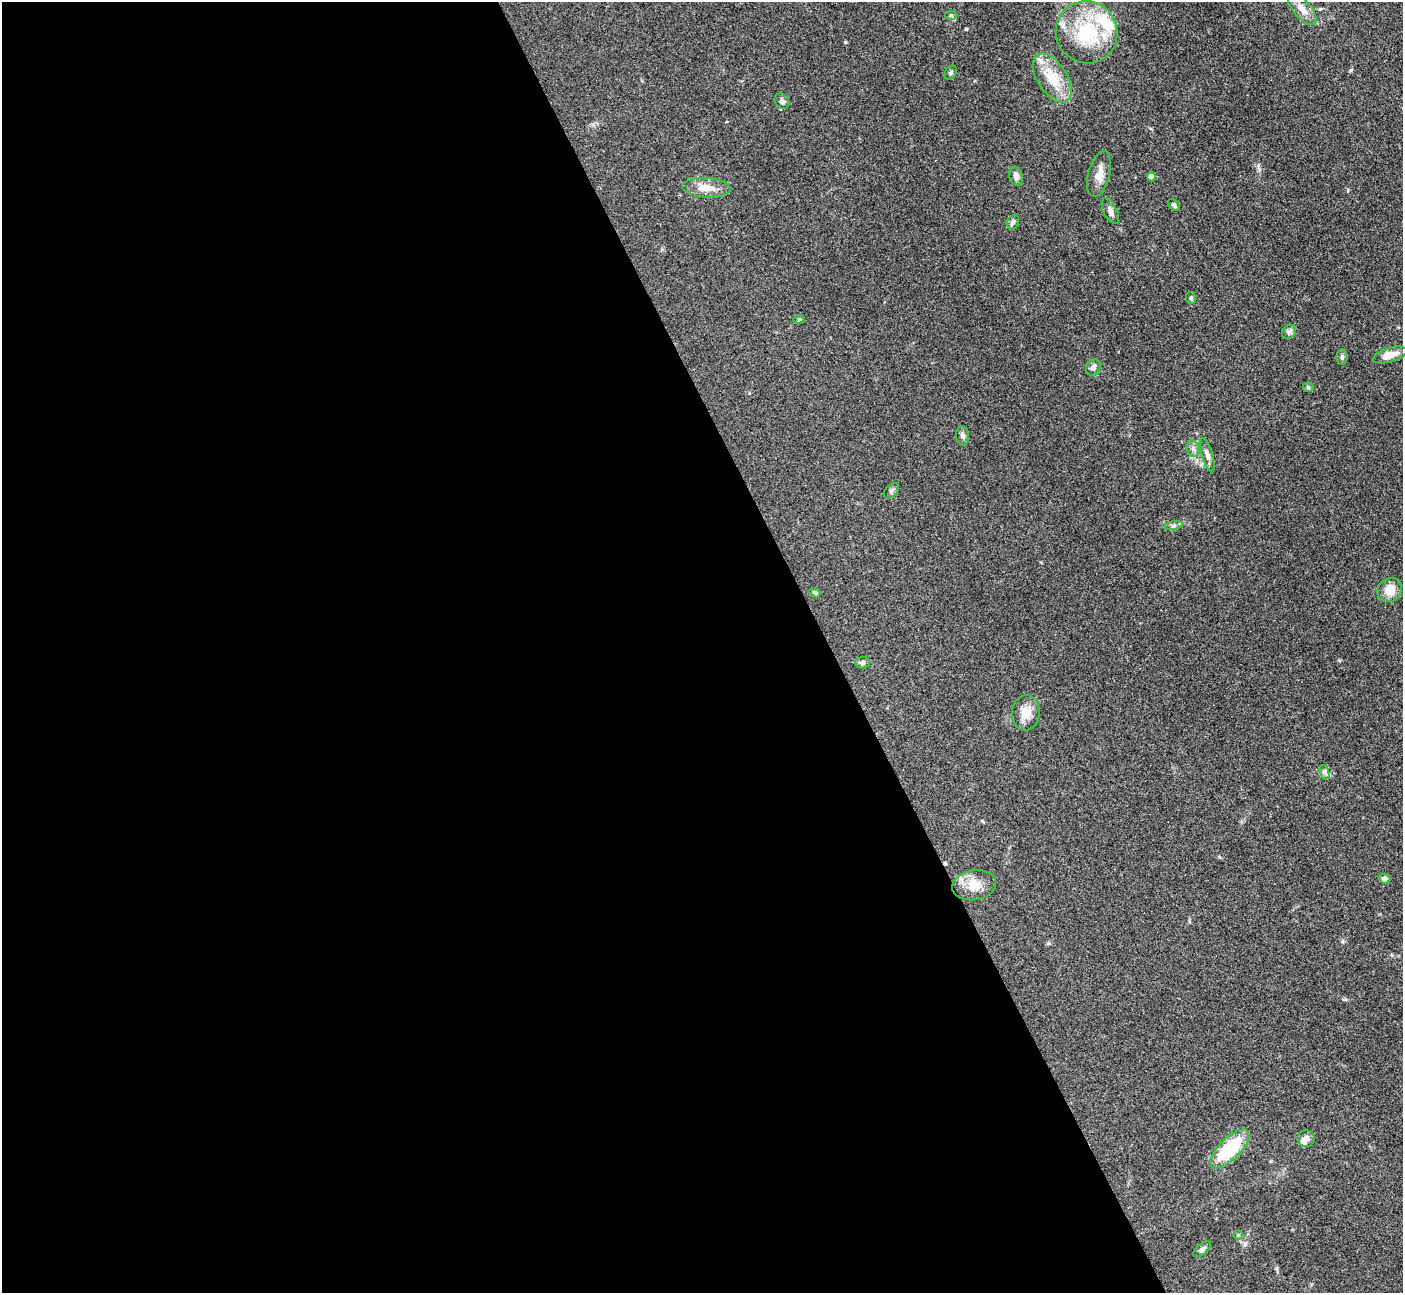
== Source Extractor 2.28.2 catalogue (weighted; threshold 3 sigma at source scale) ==
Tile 9 of 4 x 4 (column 1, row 3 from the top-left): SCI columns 10-1410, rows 1581-2871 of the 5623 x 5610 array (HDU 1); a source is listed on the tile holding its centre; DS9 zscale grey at full resolution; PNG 1405 x 1295 px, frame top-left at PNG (2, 2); each listed source drawn as its Kron ellipse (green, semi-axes under 4 px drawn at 4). Shown black and unused: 59% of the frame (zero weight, under 3 of 4 exposures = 1% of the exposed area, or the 3 px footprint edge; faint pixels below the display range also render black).
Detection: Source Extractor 2.28.2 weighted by HDU 2 'WHT'; one run over the whole footprint, this tile lists its part. Background 0.201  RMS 0.0081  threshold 0.0365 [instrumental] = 3 sigma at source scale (4.5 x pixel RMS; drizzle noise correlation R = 1.50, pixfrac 1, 0.05/0.05 arcsec/px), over >= 5 px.
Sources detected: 40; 1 inside a brighter object's white glare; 1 cosmic-ray / hot-pixel residue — neither listed nor drawn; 2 inside a brighter listed object's ellipse — not listed separately; the other 36 listed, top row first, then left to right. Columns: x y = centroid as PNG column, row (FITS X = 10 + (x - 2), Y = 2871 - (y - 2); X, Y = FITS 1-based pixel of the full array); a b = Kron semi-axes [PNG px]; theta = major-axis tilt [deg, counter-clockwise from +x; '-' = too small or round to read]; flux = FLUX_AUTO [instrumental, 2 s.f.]
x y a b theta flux
1302 9 19 8 -49 8.2
951 15 6 4 0 1.2
1087 32 31 30 - 52
951 73 7 5 58 1.5
1052 78 27 14 -57 24
782 101 8 6 -50 2.2
1099 174 24 11 75 9.2
1016 176 9 7 -76 3.6
1151 177 4 4 - 6.6
706 188 24 9 -4 11
1174 205 7 4 -45 1.3
1110 211 14 6 -63 4.3
1013 222 7 6 - 2
1191 298 6 5 - 1.2
799 319 6 4 2 0.93
1289 332 8 6 44 2.1
1390 355 17 7 16 9.3
1342 357 8 5 89 1.7
1093 367 8 7 - 2.9
1308 387 5 5 - 1.1
962 436 10 6 -85 2.5
1193 449 8 6 -70 2.6
1207 455 17 5 -74 3.7
891 491 9 6 46 1.9
1174 526 9 4 9 1.8
1390 590 13 11 39 11
815 593 6 4 -36 1.3
862 663 7 6 - 1.8
1026 713 17 14 84 11
1324 772 7 4 -70 1.9
1385 879 5 5 - 2.4
974 885 22 15 10 12
1306 1139 8 8 - 4.1
1230 1149 25 11 45 46
1238 1235 5 4 - 0.85
1202 1249 10 5 39 2.3
Isophote crosses this tile's border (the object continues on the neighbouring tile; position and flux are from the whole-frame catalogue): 1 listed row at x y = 1087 32
Unlisted compact peaks at least as high as the median listed source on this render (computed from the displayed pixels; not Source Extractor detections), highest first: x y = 1351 70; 845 42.